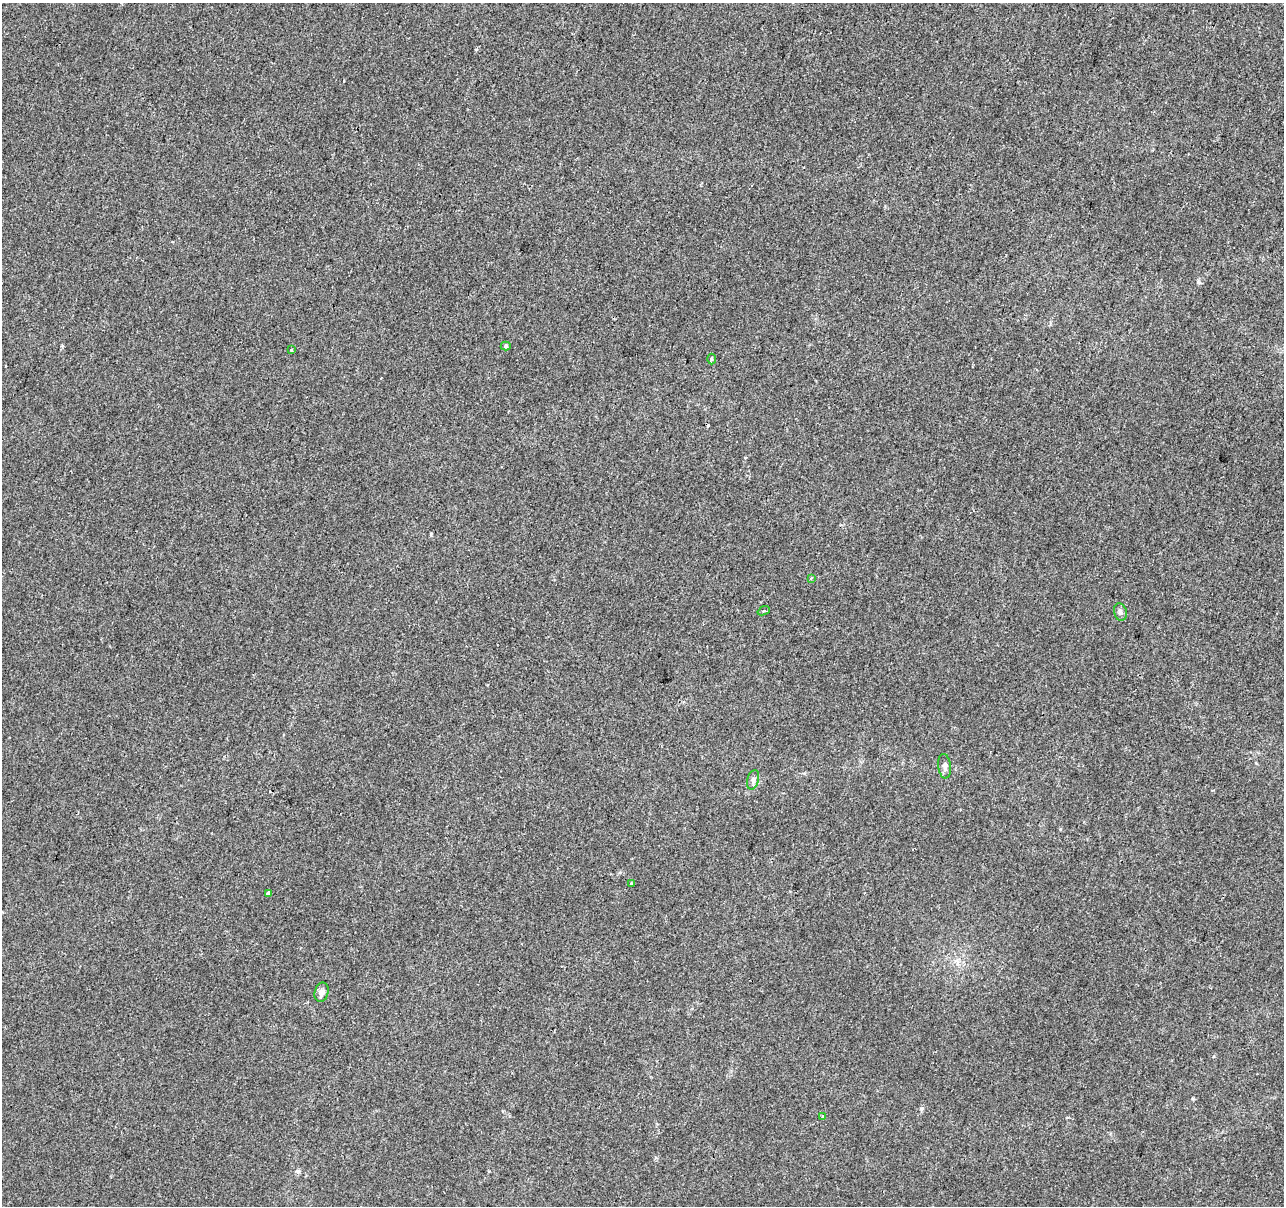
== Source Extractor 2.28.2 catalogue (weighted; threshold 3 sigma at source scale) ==
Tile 10 of 4 x 4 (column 2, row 3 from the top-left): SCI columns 1283-2564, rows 1425-2628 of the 5136 x 5319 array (HDU 1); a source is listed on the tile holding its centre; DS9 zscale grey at full resolution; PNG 1286 x 1208 px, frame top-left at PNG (2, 3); each listed source drawn as its Kron ellipse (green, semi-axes under 4 px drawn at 4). Shown black and unused: <1% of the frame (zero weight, under 2 of 3 exposures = <1% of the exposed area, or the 3 px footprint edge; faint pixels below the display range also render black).
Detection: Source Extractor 2.28.2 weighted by HDU 2 'WHT'; one run over the whole footprint, this tile lists its part. Background 3.32e-04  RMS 0.0042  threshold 0.0188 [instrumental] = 3 sigma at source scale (4.5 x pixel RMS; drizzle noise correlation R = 1.50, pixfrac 1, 0.0396/0.0396 arcsec/px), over >= 5 px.
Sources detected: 15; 3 cosmic-ray / hot-pixel residue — neither listed nor drawn; the other 12 listed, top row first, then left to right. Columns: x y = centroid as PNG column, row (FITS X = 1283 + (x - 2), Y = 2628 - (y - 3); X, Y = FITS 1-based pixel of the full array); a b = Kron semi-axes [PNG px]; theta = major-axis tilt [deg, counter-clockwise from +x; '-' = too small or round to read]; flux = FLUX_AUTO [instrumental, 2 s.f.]
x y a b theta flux
506 346 5 4 - 0.62
292 350 3 3 - 0.71
711 359 5 3 - 0.48
811 578 4 3 - 0.51
764 611 6 4 21 0.64
1120 612 9 6 -73 1.2
944 766 12 6 -83 1.8
753 780 10 5 74 1.3
631 884 3 2 - 0.57
269 893 4 4 - 1
321 992 10 7 76 2.2
822 1117 3 3 - 1.2
Unlisted compact peaks at least as high as the median listed source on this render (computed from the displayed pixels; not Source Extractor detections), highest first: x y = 1198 282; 922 1108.